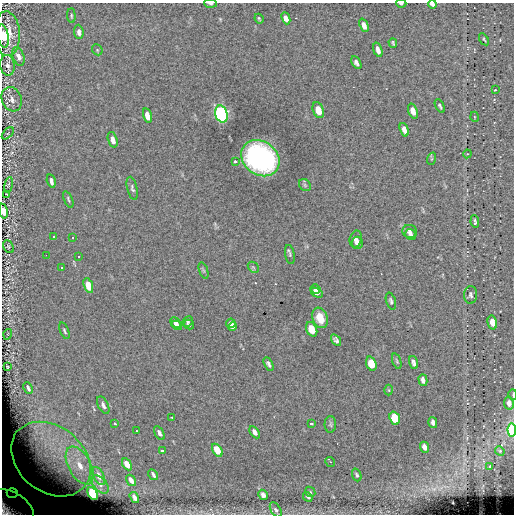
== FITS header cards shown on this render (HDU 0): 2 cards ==
NAXIS1  =                  512
NAXIS2  =                  512

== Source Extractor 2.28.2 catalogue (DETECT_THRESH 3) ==
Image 512 x 512 px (HDU 0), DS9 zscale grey, 1 PNG px = 1 image px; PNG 516 x 516 px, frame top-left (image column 1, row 512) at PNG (2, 3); each listed source drawn as its Kron ellipse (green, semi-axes under 4 px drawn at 4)
Background -0.146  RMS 6.2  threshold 18.6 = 3 sigma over >= 5 px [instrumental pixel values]
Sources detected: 113; all 113 listed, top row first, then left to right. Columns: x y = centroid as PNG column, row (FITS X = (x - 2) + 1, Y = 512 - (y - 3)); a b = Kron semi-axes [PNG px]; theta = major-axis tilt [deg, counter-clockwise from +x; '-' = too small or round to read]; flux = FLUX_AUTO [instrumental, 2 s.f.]
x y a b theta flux
401 3 5 2 - 520
210 4 6 3 -3 770
432 4 4 3 - 1300
71 16 7 4 -86 610
286 18 6 4 -66 1700
259 19 5 2 - 490
364 25 7 4 -67 2200
79 32 7 4 -84 1900
7 34 22 13 -87 9400
3 36 12 5 -79 3800
484 39 6 3 -57 480
393 43 5 2 - 550
97 50 6 5 - 570
378 50 7 4 -72 2100
18 56 9 5 -71 2700
356 63 7 4 -61 1200
7 65 10 7 -81 2100
495 90 3 3 - 620
12 99 12 9 -70 2400
440 106 7 3 -60 730
318 110 8 5 -71 5100
413 111 8 4 -70 2900
221 114 9 6 -73 140000
147 115 7 4 -76 3100
475 117 5 3 - 280
404 130 7 4 -72 1800
8 133 7 3 45 470
113 140 8 4 -73 2600
467 154 4 3 - 420
260 158 20 16 -37 86000
431 159 6 4 70 480
235 162 3 3 - 2700
51 181 7 3 -75 1600
9 185 8 4 81 670
305 185 6 5 - 660
132 188 12 5 -76 1100
7 194 3 2 - 350
68 199 9 3 -67 620
3 211 7 3 -78 6900
475 222 6 3 -82 730
410 231 7 6 - 1400
411 235 6 5 - 1100
53 237 3 3 - 13000
73 238 3 3 - 13000
356 239 8 6 76 1400
357 243 6 5 - 1200
8 247 7 5 -57 600
46 255 2 2 - 13000
290 255 10 4 -81 850
79 257 3 3 - 13000
62 267 3 3 - 13000
253 267 6 4 -43 660
204 271 8 3 -71 590
88 286 8 4 -70 9200
316 289 5 3 - 1100
317 293 7 4 -27 1400
470 295 9 6 87 1200
391 301 9 4 -73 900
320 318 10 7 -71 6000
188 321 6 5 - 780
176 322 6 4 -46 1700
492 322 7 4 -78 3800
231 323 5 4 - 1500
177 325 5 3 - 1400
189 325 5 4 - 680
232 327 4 4 - 1600
312 329 8 5 -66 6600
64 331 9 3 -69 770
8 334 5 3 - 400
336 340 6 4 -54 1100
397 361 8 4 -72 580
414 362 7 3 -75 1300
269 364 7 4 -61 1100
371 364 7 5 -70 8500
8 367 3 2 - 290
423 380 6 4 -74 1400
28 388 6 3 -65 960
389 390 5 3 - 370
513 395 5 3 - 420
509 403 6 5 - 2300
103 405 9 5 -63 1700
172 417 3 2 - 570
395 418 7 5 -69 18000
433 422 5 4 - 1400
115 423 3 2 - 330
311 424 3 3 - 950
330 424 8 6 -89 910
512 430 6 4 -86 26000
136 431 2 2 - 310
255 432 7 4 -56 1700
159 433 7 4 -58 1500
424 447 6 4 -67 2200
217 450 7 4 -57 11000
162 451 3 3 - 610
500 451 5 4 - 440
51 459 43 32 -39 42000
330 462 5 4 - 610
127 464 6 4 -59 7200
80 466 21 11 -61 11000
489 466 3 3 - 2300
153 475 6 3 -59 1100
357 475 6 4 -69 840
99 476 10 5 -62 3600
131 480 6 3 -57 2600
100 484 11 6 -48 1900
310 492 6 4 -47 550
12 493 5 4 - 410
93 493 7 4 -61 46000
263 495 5 4 - 1400
134 497 6 3 -59 1700
308 497 5 3 - 880
10 508 26 15 -29 36000
276 510 8 5 -59 970
At the frame edge (FLAGS 8, measured only in part): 7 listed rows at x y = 401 3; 210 4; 432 4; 3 211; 513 395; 512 430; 10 508